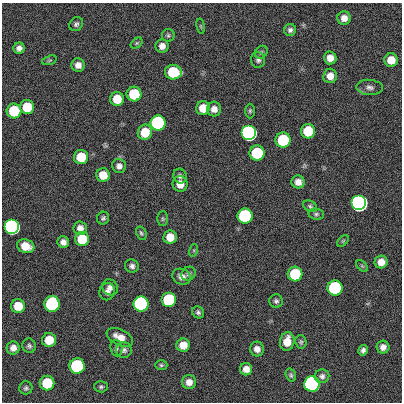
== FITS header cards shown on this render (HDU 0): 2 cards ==
NAXIS1  =                  400
NAXIS2  =                  400

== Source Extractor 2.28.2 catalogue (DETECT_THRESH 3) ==
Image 400 x 400 px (HDU 0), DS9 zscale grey, 1 PNG px = 1 image px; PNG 404 x 404 px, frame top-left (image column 1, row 400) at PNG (2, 3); each listed source drawn as its Kron ellipse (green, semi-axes under 4 px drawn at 4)
Background 0.683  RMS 33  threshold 100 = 3 sigma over >= 5 px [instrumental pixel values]
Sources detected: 88; all 88 listed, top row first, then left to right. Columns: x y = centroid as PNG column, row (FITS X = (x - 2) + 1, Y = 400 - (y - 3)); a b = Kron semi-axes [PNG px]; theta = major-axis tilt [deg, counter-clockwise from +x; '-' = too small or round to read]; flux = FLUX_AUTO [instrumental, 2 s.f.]
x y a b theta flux
344 18 7 6 - 1.6e+04
76 24 7 6 - 6.2e+03
201 26 7 3 -81 2.7e+03
290 30 6 6 - 6.7e+03
168 35 6 6 - 4.4e+03
137 43 7 4 36 3.1e+03
162 46 6 6 - 1.3e+04
19 48 5 5 - 1.1e+04
261 52 7 5 45 4.6e+03
330 58 6 6 - 1.8e+04
49 60 7 4 19 3.6e+03
258 60 8 7 - 7.0e+03
391 60 7 6 - 3.1e+04
78 65 7 6 - 1.5e+04
173 72 8 7 - 1.2e+05
330 76 7 7 - 1.9e+04
369 87 13 7 -4 1.1e+04
134 94 7 7 - 1.2e+05
117 99 7 7 - 4.7e+04
27 107 7 7 - 7.1e+04
203 108 7 7 - 3.9e+04
214 109 7 7 - 1.4e+04
14 111 7 7 - 1.2e+05
250 111 7 5 -90 4.0e+03
158 123 7 7 - 1.0e+06
308 131 7 7 - 9.0e+04
145 132 8 7 - 5.0e+04
249 133 7 7 - 3.5e+06
283 140 7 7 - 2.1e+05
257 153 7 7 - 1.8e+05
81 157 7 7 - 5.7e+04
119 166 7 7 - 1.1e+04
103 175 7 6 - 3.5e+04
180 176 7 6 - 7.0e+03
298 182 6 6 - 1.5e+04
180 184 8 7 - 2.3e+04
359 203 7 7 - 1.1e+07
310 206 7 5 -29 4.3e+03
316 214 8 6 -7 5.2e+03
245 216 7 7 - 5.4e+05
103 218 6 6 - 5.3e+03
163 219 7 5 90 3.8e+03
12 227 7 7 - 2.9e+06
80 228 7 6 - 1.3e+04
141 233 7 5 -61 4.2e+03
170 237 7 6 - 2.8e+04
82 239 7 7 - 7.6e+04
343 241 7 4 45 3.3e+03
63 242 6 5 - 1.2e+04
26 246 9 6 -18 3.8e+04
194 250 6 4 72 3.3e+03
381 262 6 6 - 2.1e+04
132 266 7 6 - 7.7e+03
362 266 7 4 -45 3.2e+03
189 274 7 6 - 5.4e+03
295 274 7 7 - 1.4e+05
182 277 9 7 -26 1.3e+04
110 287 8 7 - 1.0e+04
335 288 7 7 - 5.7e+05
107 292 9 7 69 1.1e+04
169 300 7 7 - 3.1e+05
276 301 7 6 - 6.0e+03
52 304 8 7 - 6.1e+05
141 304 7 7 - 2.1e+06
18 306 7 7 - 4.9e+04
198 312 6 5 - 5.6e+03
120 337 14 8 -26 2.5e+04
49 340 7 7 - 4.8e+04
287 341 9 7 77 3.4e+04
301 342 7 5 -80 4.4e+03
183 345 7 6 - 2.9e+04
29 346 7 6 - 5.9e+03
383 347 6 6 - 1.2e+04
13 348 6 6 - 1.3e+04
116 348 8 6 -84 5.3e+03
257 349 7 7 - 1.3e+04
124 350 8 7 - 7.4e+03
363 350 5 4 - 7.1e+03
161 365 6 5 - 3.9e+03
77 366 7 7 - 5.2e+05
246 369 6 6 - 1.6e+04
291 375 7 5 -71 4.2e+03
322 376 7 7 - 7.8e+03
189 382 7 7 - 1.6e+04
47 383 7 7 - 9.9e+04
312 384 7 7 - 5.5e+06
101 387 7 5 1 4.8e+03
26 388 6 6 - 5.5e+03